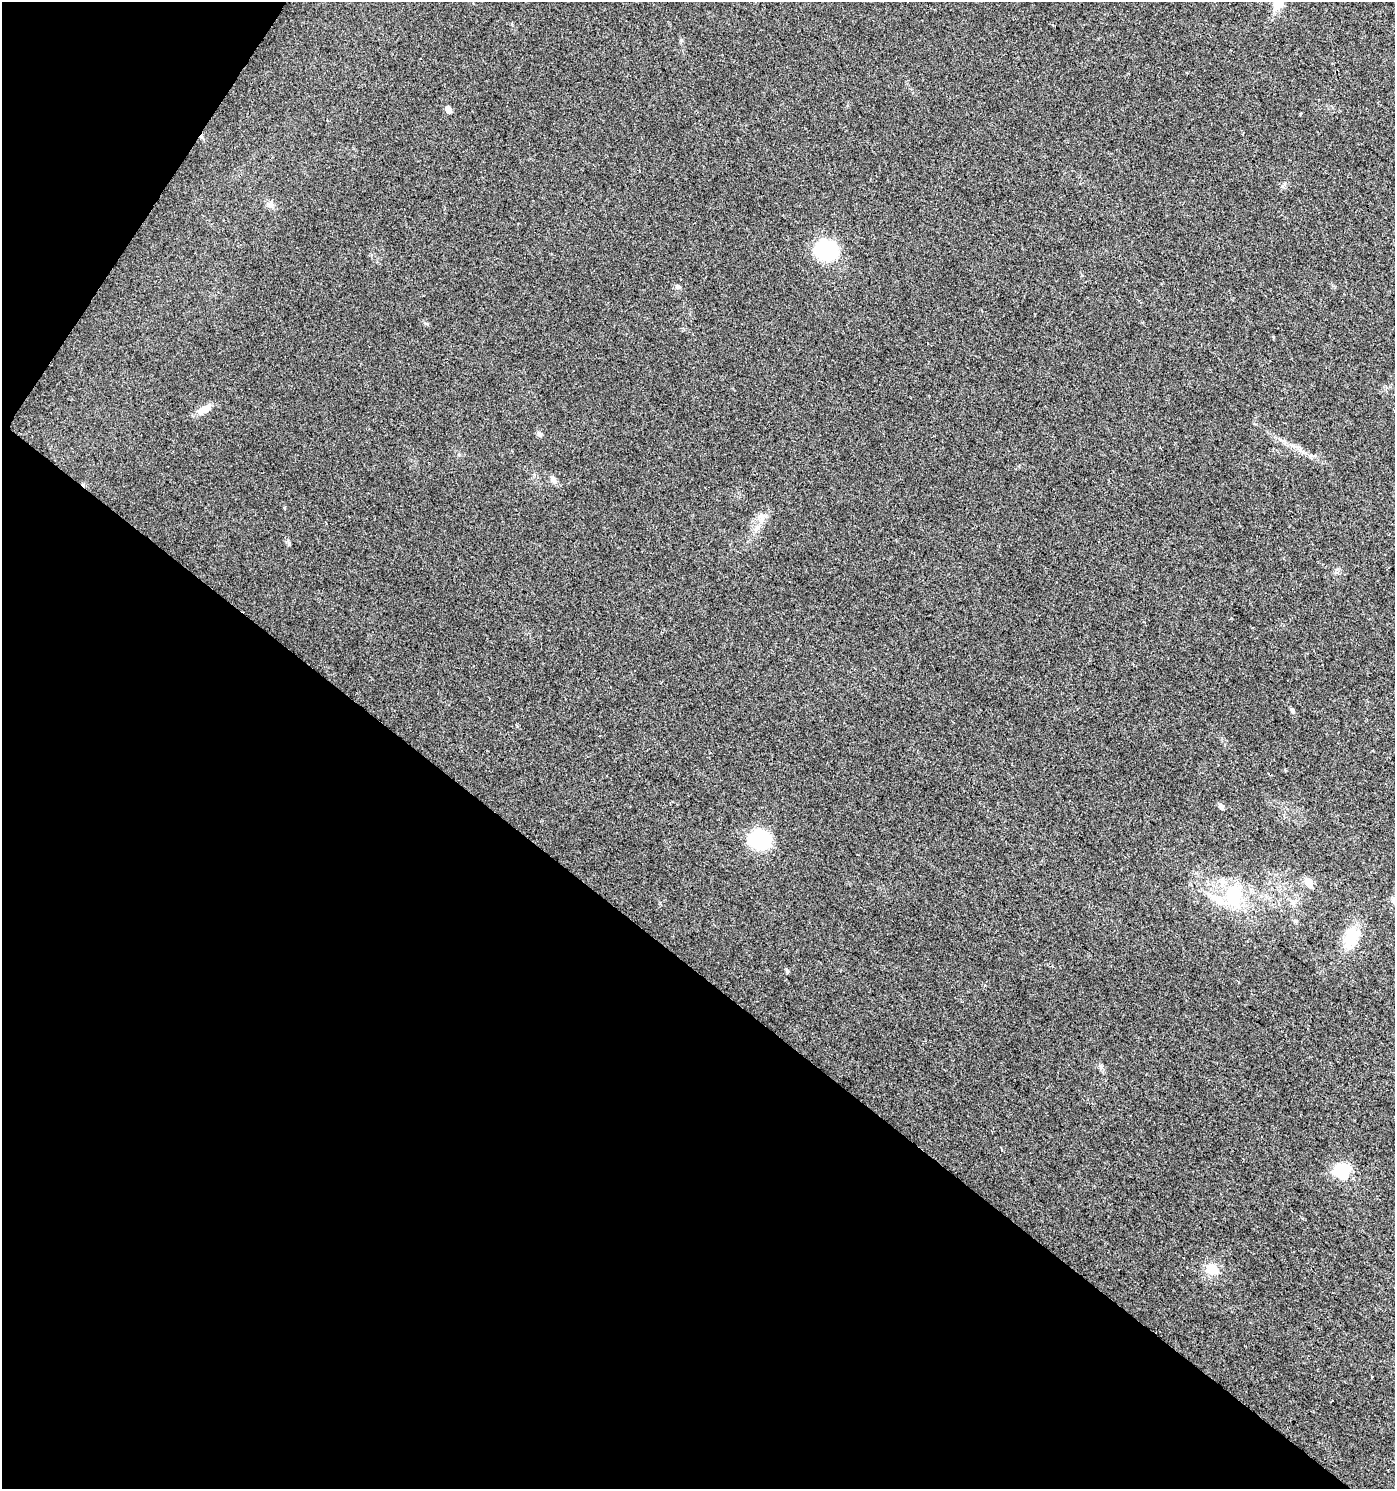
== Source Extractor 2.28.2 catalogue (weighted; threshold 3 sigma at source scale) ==
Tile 9 of 4 x 4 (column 1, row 3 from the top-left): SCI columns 249-1641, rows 1488-2974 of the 6001 x 5954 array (HDU 1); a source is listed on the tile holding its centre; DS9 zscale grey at full resolution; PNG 1397 x 1491 px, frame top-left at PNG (2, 2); no overlay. Shown black and unused: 38% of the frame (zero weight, under 2 of 3 exposures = <1% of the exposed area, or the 3 px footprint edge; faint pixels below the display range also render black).
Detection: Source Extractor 2.28.2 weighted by HDU 2 'WHT'; one run over the whole footprint, this tile lists its part. Background 0.0242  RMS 0.0061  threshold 0.0276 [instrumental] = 3 sigma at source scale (4.5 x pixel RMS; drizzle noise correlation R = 1.50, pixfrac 1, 0.0396/0.0396 arcsec/px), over >= 5 px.
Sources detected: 22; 1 inside a brighter listed object's ellipse — not listed separately; the other 21 listed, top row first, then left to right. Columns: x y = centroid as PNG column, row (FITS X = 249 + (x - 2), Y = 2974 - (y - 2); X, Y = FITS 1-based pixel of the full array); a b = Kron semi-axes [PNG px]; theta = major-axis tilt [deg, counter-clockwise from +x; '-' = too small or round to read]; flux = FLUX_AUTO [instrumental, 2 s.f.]
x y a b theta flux
1278 4 16 10 52 7.5
448 109 6 5 - 4.4
1300 113 3 3 - 0.65
271 204 8 5 58 1.6
827 250 15 13 -18 70
678 287 7 6 - 1.2
204 409 22 9 28 5.5
540 434 8 6 -74 1.6
553 479 10 6 -63 2.1
285 508 5 3 - 0.51
1292 710 6 4 -46 1.3
1221 806 6 5 - 2.8
759 839 17 15 -17 45
1309 882 6 5 - 14
1234 895 28 19 88 28
1393 901 6 6 - 1.4
1293 903 7 4 -18 1.3
1351 938 29 15 71 16
787 971 6 5 - 0.88
1342 1170 7 6 - 120
1212 1269 17 13 -17 8.9
Isophote crosses this tile's border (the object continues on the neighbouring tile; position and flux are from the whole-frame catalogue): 1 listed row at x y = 1278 4
Unlisted compact peaks at least as high as the median listed source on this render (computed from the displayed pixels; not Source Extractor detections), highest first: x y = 1101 1067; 681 40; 1282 186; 427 324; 517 726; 1082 275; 660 903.